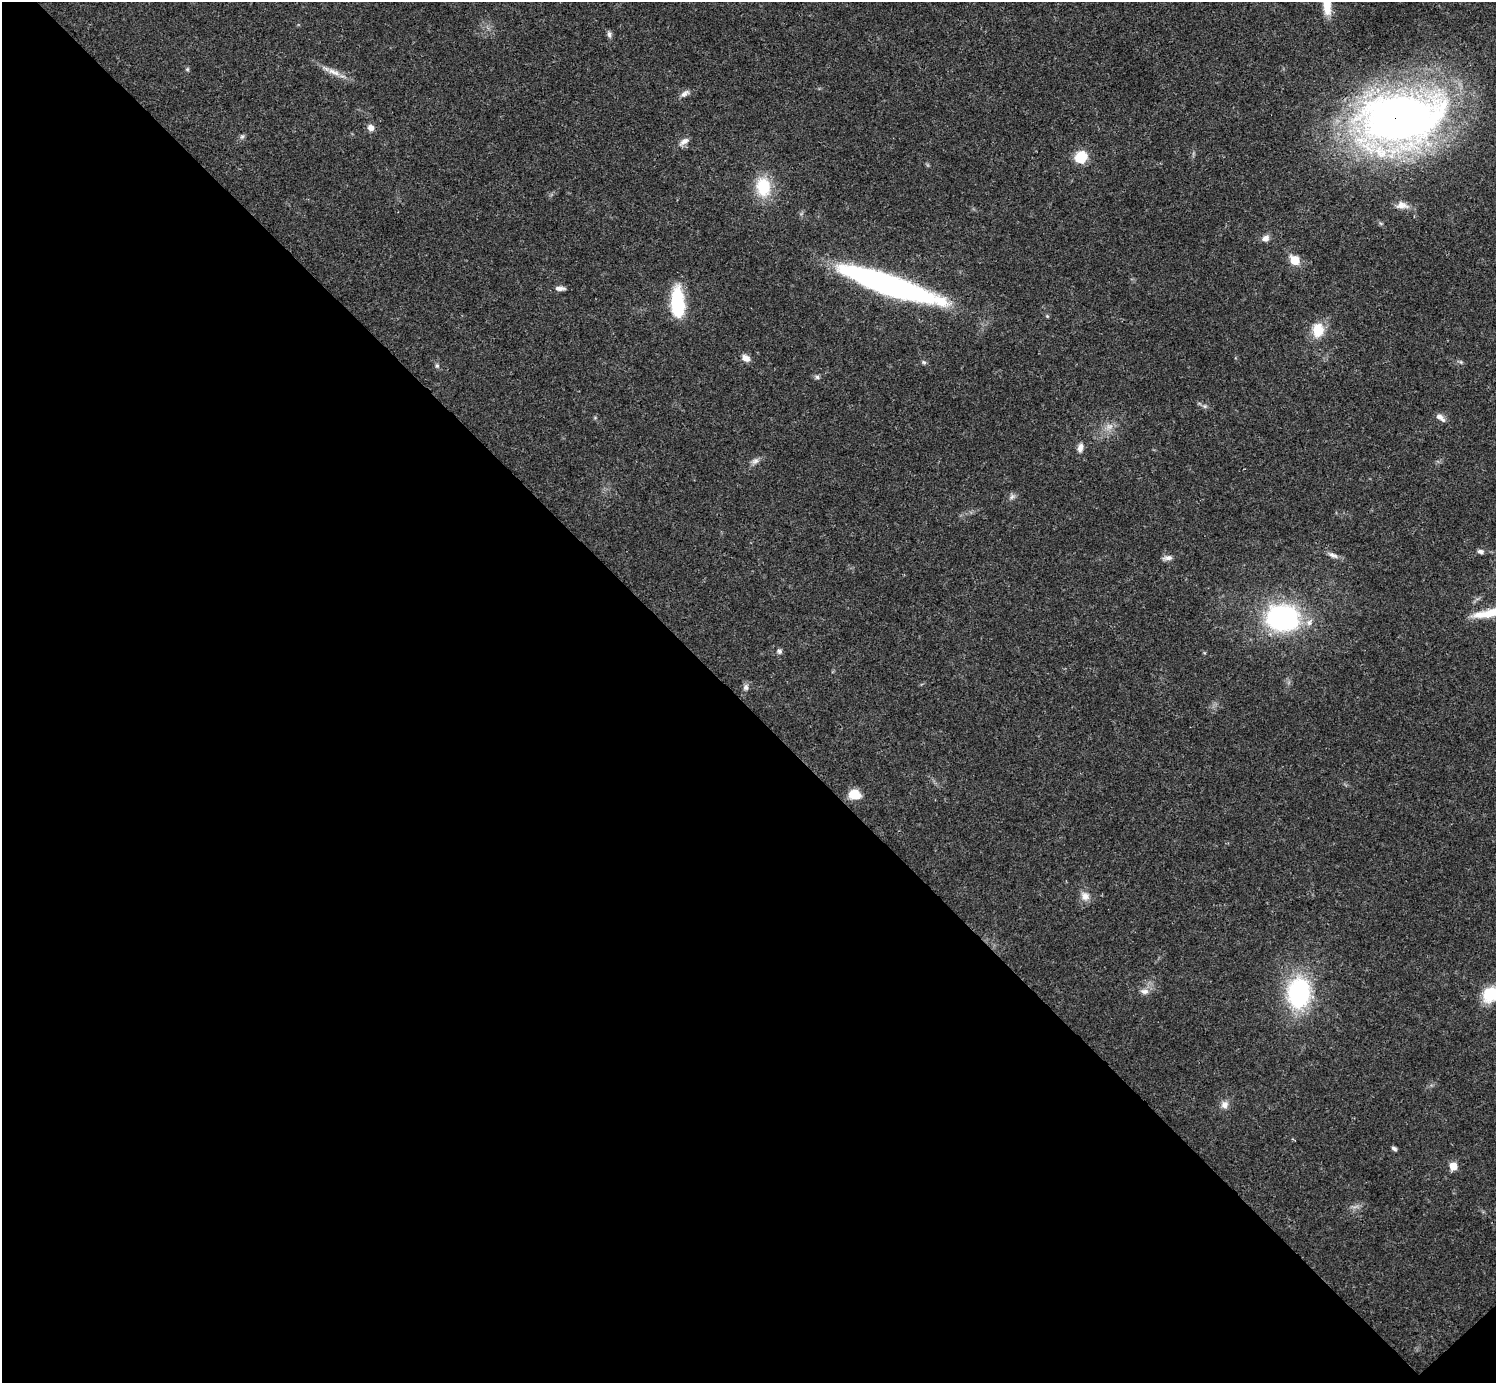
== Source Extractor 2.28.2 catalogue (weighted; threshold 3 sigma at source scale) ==
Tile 14 of 4 x 4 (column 2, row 4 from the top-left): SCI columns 1497-2990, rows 159-1539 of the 5982 x 5981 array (HDU 1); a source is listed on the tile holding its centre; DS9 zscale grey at full resolution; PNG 1498 x 1385 px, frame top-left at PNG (2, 2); no overlay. Shown black and unused: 49% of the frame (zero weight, under 3 of 4 exposures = <1% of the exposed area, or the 3 px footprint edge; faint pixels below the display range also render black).
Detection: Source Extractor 2.28.2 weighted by HDU 2 'WHT'; one run over the whole footprint, this tile lists its part. Background 0.0208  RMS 0.0022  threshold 0.0101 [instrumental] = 3 sigma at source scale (4.5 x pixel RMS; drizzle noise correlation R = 1.50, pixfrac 1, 0.05/0.05 arcsec/px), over >= 5 px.
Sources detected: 45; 1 too faint to see at this stretch — not listed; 1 inside a brighter listed object's ellipse — not listed separately; the other 43 listed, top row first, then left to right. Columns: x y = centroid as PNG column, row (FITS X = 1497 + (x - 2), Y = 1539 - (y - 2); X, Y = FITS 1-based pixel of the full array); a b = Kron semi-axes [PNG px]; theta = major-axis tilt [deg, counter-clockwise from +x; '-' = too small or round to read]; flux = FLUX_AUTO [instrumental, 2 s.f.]
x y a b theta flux
1327 5 25 9 -84 4
609 34 10 5 -77 0.64
187 69 5 5 - 0.33
334 72 21 7 -23 2.2
685 93 13 6 35 1
1400 119 76 47 12 190
371 128 8 7 - 1.2
242 137 8 5 63 0.5
684 142 15 7 38 1.2
1081 157 14 13 - 4.8
763 187 26 19 -82 7.8
1402 205 16 9 -5 1.8
1265 238 9 7 28 1.2
1295 260 7 7 - 6.1
889 285 100 17 -19 70
560 288 13 5 0 1
677 303 29 12 -87 14
1318 330 16 12 85 5.1
746 358 11 7 -38 1.4
924 362 6 5 - 0.43
1461 362 6 4 -45 0.36
437 366 7 5 -89 0.45
817 377 6 6 - 0.49
1205 406 6 5 - 0.41
1440 417 13 6 -37 1.2
1080 448 11 7 78 1.3
755 461 9 7 31 0.88
1012 497 8 6 67 0.66
1480 551 8 6 -8 0.69
1333 555 15 6 -20 1.1
1168 558 13 6 7 0.95
1493 612 45 10 13 6.5
1283 618 27 22 -7 40
779 651 7 6 - 0.55
746 687 9 7 84 0.84
854 794 12 9 -9 4
1085 896 13 11 -49 1.7
1144 991 12 7 -6 1.2
1299 993 27 20 87 30
1490 994 14 12 47 9
1224 1105 10 10 - 1.4
1394 1149 6 4 -35 0.57
1453 1166 7 7 - 2.8
Overlapping masked pixels (flux is a lower limit): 2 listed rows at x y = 1400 119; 889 285
Isophote crosses this tile's border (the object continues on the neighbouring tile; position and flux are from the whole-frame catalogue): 3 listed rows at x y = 1327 5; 1493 612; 1490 994